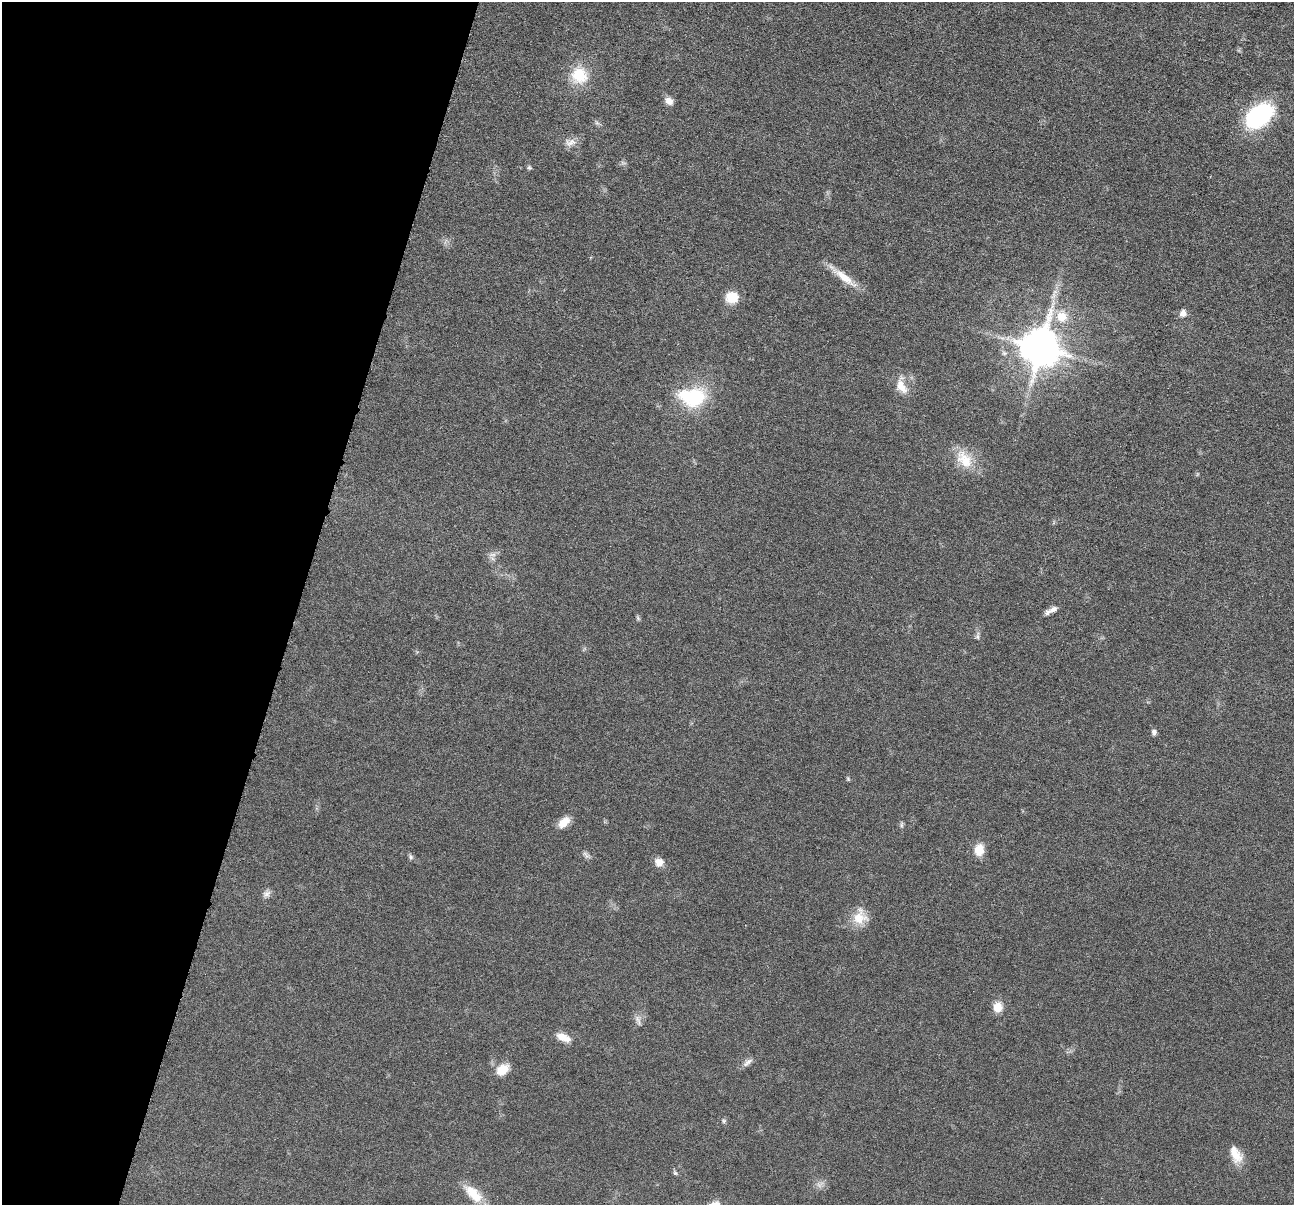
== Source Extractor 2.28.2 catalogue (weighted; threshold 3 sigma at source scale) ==
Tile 9 of 4 x 4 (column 1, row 3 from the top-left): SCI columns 8-1299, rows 1461-2663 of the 5181 x 5200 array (HDU 1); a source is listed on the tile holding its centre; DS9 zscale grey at full resolution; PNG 1296 x 1207 px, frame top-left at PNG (2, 2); no overlay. Shown black and unused: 23% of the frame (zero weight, under 4 of 8 exposures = <1% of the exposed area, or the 3 px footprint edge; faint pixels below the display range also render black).
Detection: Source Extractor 2.28.2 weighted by HDU 2 'WHT'; one run over the whole footprint, this tile lists its part. Background 0.0363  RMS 0.0033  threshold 0.0133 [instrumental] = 3 sigma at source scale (4.09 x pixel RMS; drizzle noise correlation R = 1.36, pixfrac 0.8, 0.05/0.05 arcsec/px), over >= 5 px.
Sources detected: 37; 1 too faint to see at this stretch — not listed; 1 inside a brighter listed object's ellipse — not listed separately; the other 35 listed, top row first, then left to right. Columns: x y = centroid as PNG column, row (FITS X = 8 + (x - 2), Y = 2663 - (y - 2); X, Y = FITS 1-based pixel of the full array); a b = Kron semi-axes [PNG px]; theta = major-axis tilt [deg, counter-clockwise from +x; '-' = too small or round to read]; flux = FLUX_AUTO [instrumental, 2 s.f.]
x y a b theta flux
579 75 21 20 - 9
669 101 10 8 -45 1.9
1259 116 27 16 36 40
570 142 17 9 8 2.3
529 167 7 4 -17 0.47
844 277 38 9 -38 5.6
732 297 15 12 -4 5.4
1183 313 9 8 - 1.6
1061 317 10 9 - 5.8
1040 348 15 14 - 440
901 386 23 11 -68 4.1
692 397 35 23 -5 19
964 460 28 18 -48 7.4
1053 609 11 7 30 1.4
638 618 8 4 -54 0.45
977 637 7 5 -71 0.67
1154 732 7 6 - 0.91
848 779 6 4 -47 0.37
564 822 16 9 43 3.5
901 825 7 4 90 0.54
979 849 13 10 84 4.4
586 855 14 4 -45 0.87
411 857 7 5 -73 0.64
659 862 11 10 - 2.3
266 894 12 8 26 1.3
860 917 21 18 76 5.7
998 1007 12 10 83 3.5
638 1020 15 6 -68 1.3
563 1037 20 9 -24 3.3
749 1061 11 7 28 1.3
502 1069 17 12 36 4.1
724 1121 6 5 - 0.52
1236 1154 23 12 -64 4.7
675 1173 7 4 -44 0.53
473 1194 31 14 -45 7